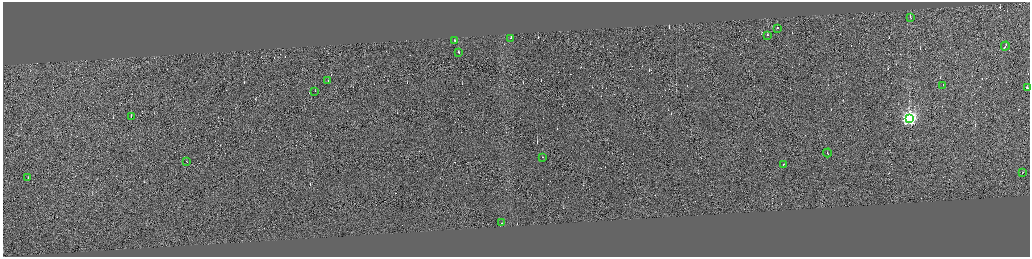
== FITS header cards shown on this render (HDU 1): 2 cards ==
NAXIS1  =                 4110
NAXIS2  =                 1017

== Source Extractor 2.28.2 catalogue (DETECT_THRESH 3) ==
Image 4110 x 1017 px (HDU 1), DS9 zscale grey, zoomed out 1/4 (1 PNG px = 4 x 4 image px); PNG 1032 x 259 px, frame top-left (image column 4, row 1015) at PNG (3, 2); each listed source drawn as its Kron ellipse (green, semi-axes under 4 px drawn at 4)
Background -0.241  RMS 3.8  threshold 11.5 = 3 sigma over >= 5 px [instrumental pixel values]
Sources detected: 313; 293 cannot appear on this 1/4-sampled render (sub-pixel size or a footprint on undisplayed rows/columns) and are neither listed nor drawn; the other 20 listed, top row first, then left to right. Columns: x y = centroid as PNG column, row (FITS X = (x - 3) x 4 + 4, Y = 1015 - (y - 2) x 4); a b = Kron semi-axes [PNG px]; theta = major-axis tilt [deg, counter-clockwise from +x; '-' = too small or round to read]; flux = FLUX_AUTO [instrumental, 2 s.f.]
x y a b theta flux
910 17 2 1 - 14000
778 28 2 1 - 21000
768 35 2 1 - 51000
511 38 2 1 - 18000
455 40 2 1 - 6600
1005 45 4 1 - 31000
459 52 2 1 - 10000
328 80 2 1 - 14000
943 85 2 1 - 11000
1027 87 2 2 - 15000
315 91 2 1 - 11000
131 116 2 1 - 31000
909 118 4 4 - 790000
827 152 4 1 - 56000
542 157 2 2 - 1800
187 161 2 1 - 11000
783 164 2 1 - 63000
1023 172 2 1 - 12000
28 177 2 1 - 14000
501 222 2 1 - 13000
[293 sub-pixel or undisplayed-footprint detections neither listed nor drawn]